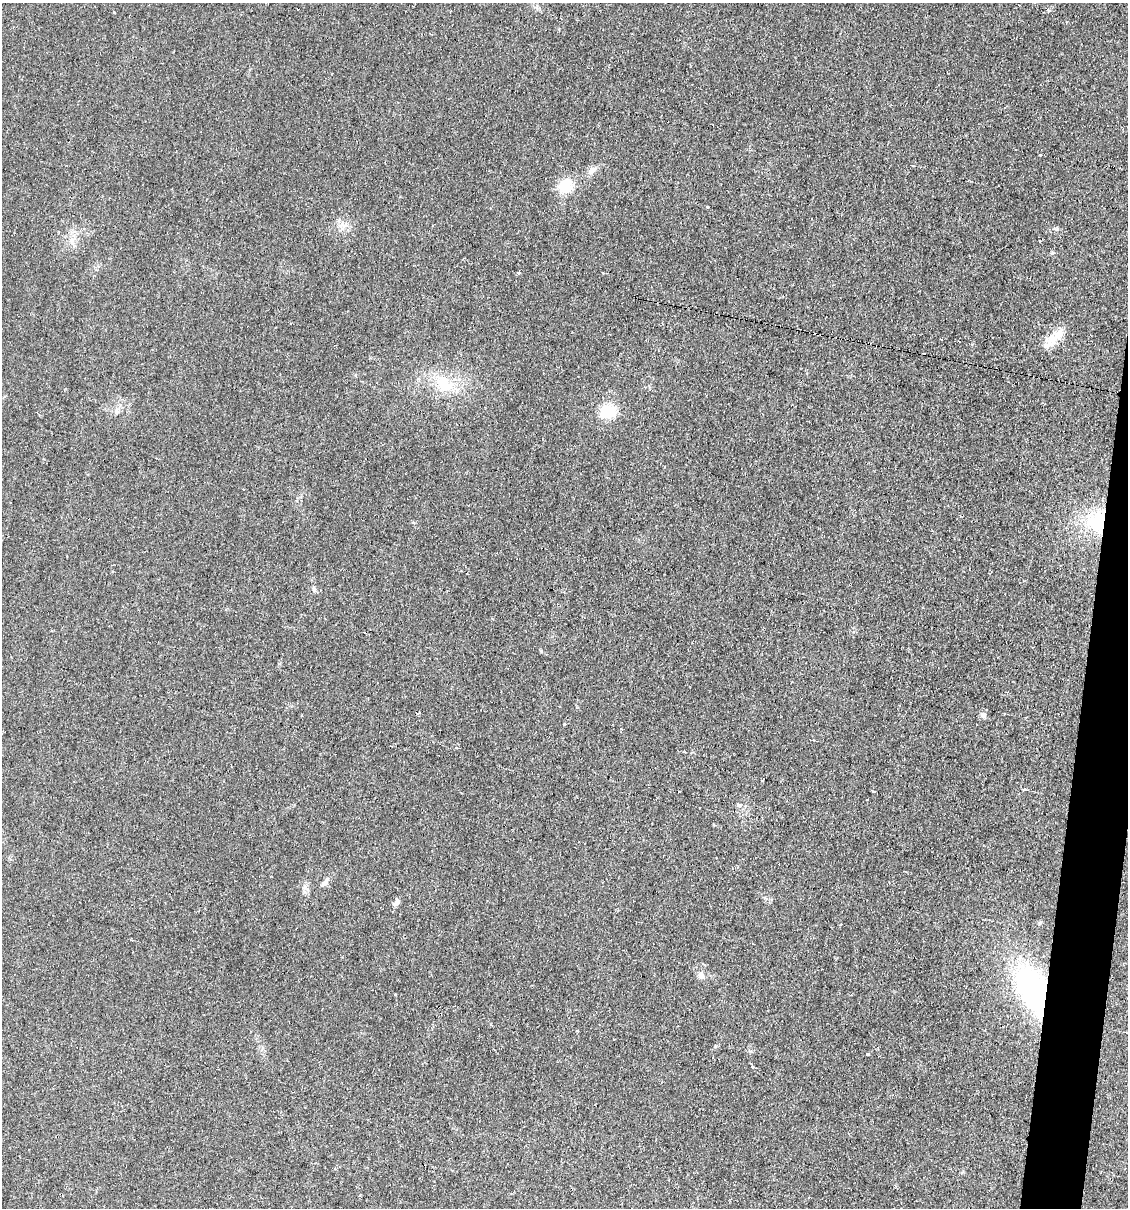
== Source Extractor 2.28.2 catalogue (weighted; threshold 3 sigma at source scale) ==
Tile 6 of 4 x 4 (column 2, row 2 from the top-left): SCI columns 1360-2485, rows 2415-3620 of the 4848 x 4828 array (HDU 1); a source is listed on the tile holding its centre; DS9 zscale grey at full resolution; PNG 1130 x 1210 px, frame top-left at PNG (2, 3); no overlay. Shown black and unused: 3% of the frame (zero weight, under 2 of 3 exposures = <1% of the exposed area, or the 3 px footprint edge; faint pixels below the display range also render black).
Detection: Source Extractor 2.28.2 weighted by HDU 2 'WHT'; one run over the whole footprint, this tile lists its part. Background 0.0329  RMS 0.0049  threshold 0.022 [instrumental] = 3 sigma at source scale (4.5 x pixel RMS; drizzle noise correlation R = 1.50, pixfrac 1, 0.05/0.05 arcsec/px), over >= 5 px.
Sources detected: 34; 7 cosmic-ray / hot-pixel residue — not listed; the other 27 listed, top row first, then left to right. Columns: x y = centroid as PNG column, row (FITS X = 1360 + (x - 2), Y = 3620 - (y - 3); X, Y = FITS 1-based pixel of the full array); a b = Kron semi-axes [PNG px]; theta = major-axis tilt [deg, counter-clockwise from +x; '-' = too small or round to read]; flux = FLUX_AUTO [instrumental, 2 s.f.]
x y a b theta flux
114 12 3 3 - 2.3
1040 155 3 2 - 0.64
591 171 12 8 46 2.8
565 186 20 17 61 10
707 207 3 3 - 0.7
519 272 3 3 - 1.2
1057 335 26 15 48 8.8
941 339 2 2 - 0.46
446 385 26 14 16 12
608 411 21 17 9 10
116 412 8 4 90 1
1098 521 27 21 66 27
314 589 6 5 - 0.91
419 713 4 3 - 0.47
983 715 8 7 - 1.6
564 724 4 3 - 0.37
456 748 4 3 - 0.82
867 800 3 2 - 0.6
739 804 4 3 - 3.9
325 882 17 6 50 2
397 902 9 6 32 1.7
132 940 3 3 - 0.39
701 975 9 7 -68 2.1
1034 991 49 25 -64 97
395 994 3 3 - 1.6
868 1054 3 3 - 2.9
753 1067 3 3 - 2.2
Overlapping masked pixels (flux is a lower limit): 2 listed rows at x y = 1098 521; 1034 991
Unlisted compact peaks at least as high as the median listed source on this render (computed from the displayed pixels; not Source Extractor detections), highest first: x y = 1057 229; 1052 253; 541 651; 1025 789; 715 1046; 750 1051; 304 892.